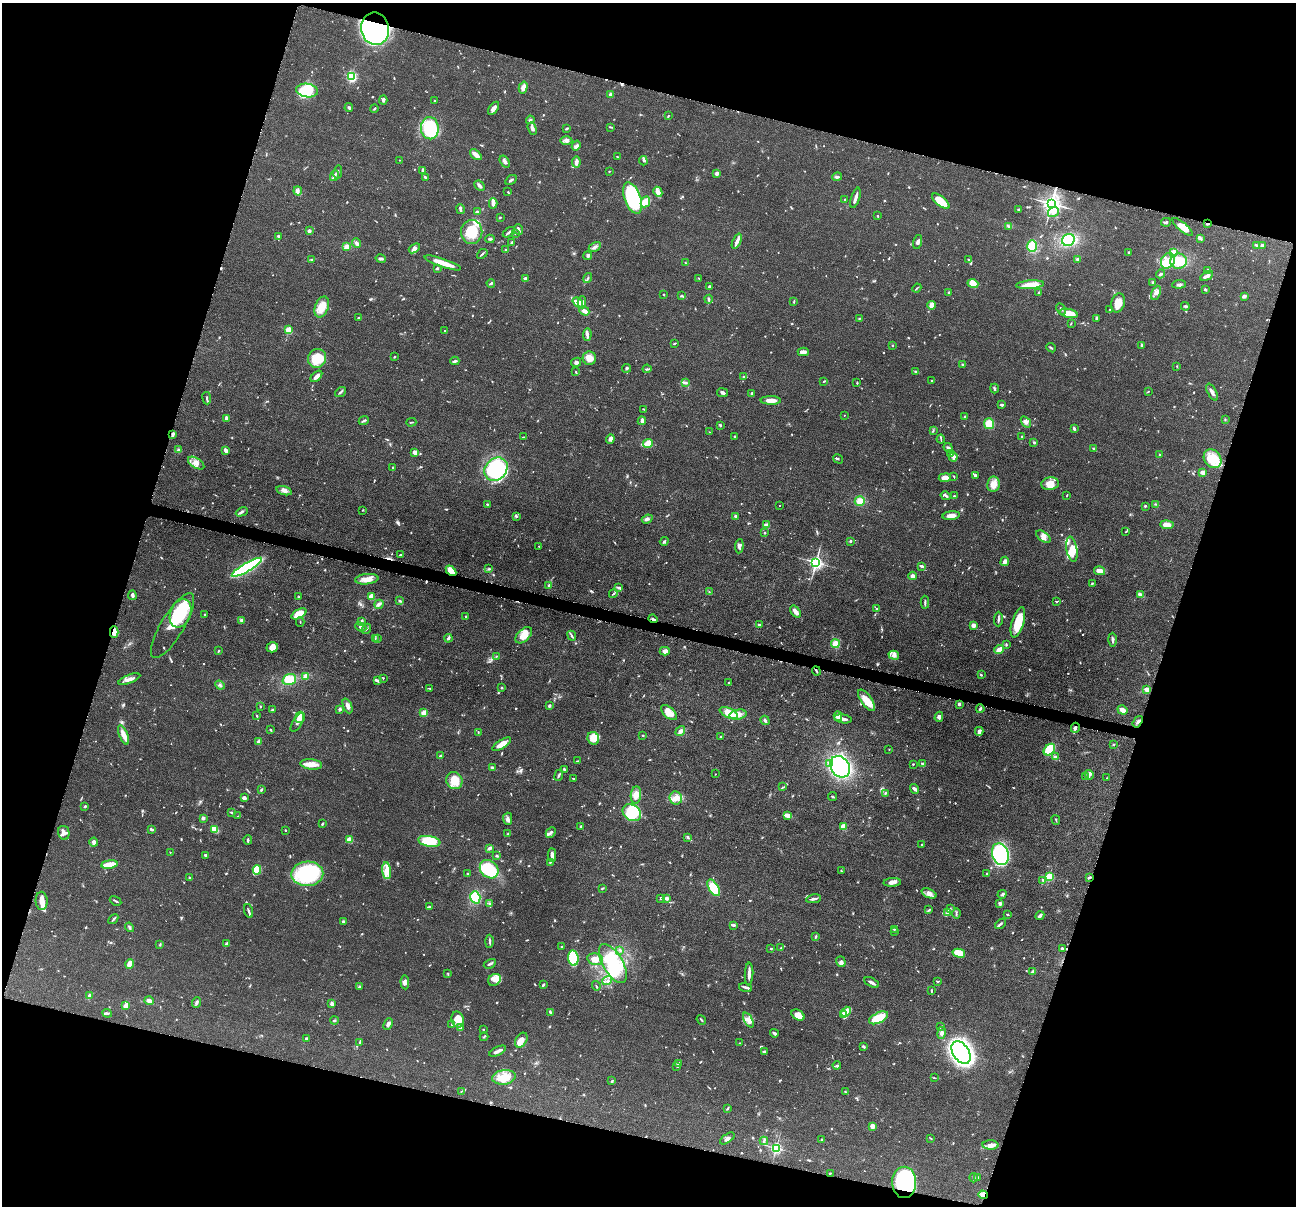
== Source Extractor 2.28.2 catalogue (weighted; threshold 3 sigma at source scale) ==
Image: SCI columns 5-5177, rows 255-5070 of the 5182 x 5200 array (HDU 1 of 3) = the unmasked area's bounding box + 8 px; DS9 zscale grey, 4 x 4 block average (1 PNG px = mean of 4 x 4 image px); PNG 1298 x 1208 px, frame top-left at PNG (2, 3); each listed source drawn as its Kron ellipse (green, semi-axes under 4 px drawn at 4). Shown black and unused: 34% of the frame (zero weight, under 4 of 8 exposures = <1% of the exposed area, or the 3 px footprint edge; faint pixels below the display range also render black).
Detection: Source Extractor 2.28.2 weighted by HDU 2 'WHT'. Background 0.0362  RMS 0.0035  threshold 0.0142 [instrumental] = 3 sigma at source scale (4.09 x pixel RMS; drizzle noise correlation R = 1.36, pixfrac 0.8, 0.05/0.05 arcsec/px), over >= 5 px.
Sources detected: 1050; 9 too faint to see at this stretch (4 x 4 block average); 4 inside a brighter object's white glare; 6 cosmic-ray / hot-pixel residue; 1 long thin detection or spike segment (spike, bleed or trail) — neither listed nor drawn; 19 coinciding with a brighter row at this scale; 69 inside a brighter listed object's ellipse — not listed separately; of the other 942, all 500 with FLUX_AUTO >= 1.39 (the completeness limit of this list) listed and drawn (442 fainter detections not listed), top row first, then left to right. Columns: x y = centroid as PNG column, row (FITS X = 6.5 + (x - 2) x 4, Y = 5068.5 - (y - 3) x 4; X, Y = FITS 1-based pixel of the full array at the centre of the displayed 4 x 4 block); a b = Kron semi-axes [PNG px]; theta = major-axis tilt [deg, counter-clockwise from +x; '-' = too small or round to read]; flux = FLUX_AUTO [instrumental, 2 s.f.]
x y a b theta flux
375 29 16 14 -80 490
352 76 3 2 - 180
523 87 6 4 73 9.1
307 90 11 7 -9 69
610 94 3 2 - 5.3
383 100 4 3 - 3.6
435 101 2 2 - 5
349 108 4 2 - 2.9
494 108 7 3 54 9.8
374 109 4 2 - 1.5
668 116 4 2 - 1.6
530 120 4 3 - 3.6
611 127 4 2 - 1.9
430 128 11 9 -85 120
532 128 6 3 -71 8.6
566 129 3 2 - 3
566 140 6 4 1 6.3
576 146 5 3 - 4.4
476 155 7 3 -42 19
617 157 3 2 - 1.5
400 160 2 2 - 2
505 161 6 3 -56 6.6
643 161 5 2 - 1.9
576 162 5 3 - 8.9
423 170 4 2 - 7.2
609 171 2 2 - 1.4
338 172 7 2 82 4
717 173 3 3 - 5.9
334 176 5 3 - 4.9
425 177 4 2 - 3.1
837 177 5 3 - 4.2
511 180 6 2 32 3.6
480 186 6 3 -43 5.6
298 191 4 3 - 4.4
508 192 2 2 - 1.5
658 192 5 3 - 14
632 198 16 8 -70 230
855 198 10 2 73 12
845 200 2 2 - 2.2
941 201 11 4 -39 43
645 202 6 4 63 22
493 203 5 3 - 7.7
1051 204 3 3 - 1500
460 209 5 2 - 6
1018 209 3 2 - 1.9
478 212 3 2 - 6.2
1053 212 6 5 - 11
878 216 2 2 - 1.6
500 217 2 2 - 2.2
1166 222 5 2 - 3.9
1207 224 3 2 - 2.5
1009 226 3 3 - 2.9
1183 227 13 4 -40 20
519 230 5 2 - 6
309 231 2 2 - 28
472 232 12 10 89 59
509 232 7 2 34 5.7
515 233 3 2 - 1.4
278 236 4 3 - 3.6
1201 238 4 3 - 3.3
490 239 4 2 - 3.2
1068 240 6 6 - 74
737 241 8 3 67 9.6
512 242 4 2 - 2
918 242 7 3 74 7.1
357 243 5 3 - 5.5
1257 245 3 2 - 3.5
1262 245 2 2 - 7.6
347 246 4 3 - 9.4
1032 246 6 5 - 38
595 247 6 3 30 6.4
414 248 6 4 39 7.2
506 250 3 2 - 1.5
1129 252 2 2 - 2.5
1174 252 4 3 - 11
482 254 6 2 42 2.8
588 256 4 2 - 3.1
312 259 3 2 - 1.7
381 259 5 2 - 4.4
968 259 3 2 - 1.6
1078 259 3 3 - 4.9
1168 261 8 6 59 18
1179 261 8 7 - 37
443 263 19 3 -19 36
685 263 2 2 - 1.5
437 268 2 2 - 3.2
1208 270 2 2 - 1.5
1161 274 4 2 - 2.7
1207 276 7 2 30 8
588 278 5 2 - 2.5
699 278 3 2 - 1.6
525 279 2 2 - 21
1153 282 4 2 - 1.9
491 283 4 2 - 3.6
973 284 5 4 - 24
1179 284 7 3 6 4.6
1030 285 14 4 4 29
710 287 4 2 - 2.1
917 288 5 2 - 1.9
1205 289 3 2 - 2.9
949 292 3 2 - 1.9
1039 292 2 2 - 2.1
1156 293 7 3 64 7.4
664 294 2 2 - 1.6
682 296 4 2 - 2.1
1244 296 3 2 - 9.1
709 299 4 3 - 3.4
794 301 3 2 - 2.1
578 302 6 3 -37 13
582 302 6 3 -90 5.7
1118 303 10 6 73 25
932 305 4 3 - 15
1185 306 4 2 - 3
322 307 11 6 71 32
1061 309 6 2 -62 3.4
1110 310 4 2 - 3.5
584 311 5 3 - 12
1069 313 9 4 -12 29
358 318 2 2 - 1.6
859 318 3 2 - 1.7
1096 318 3 2 - 4
1071 323 3 2 - 1.5
288 330 2 2 - 110
445 331 2 2 - 1.6
587 335 6 3 86 5.9
674 343 4 2 - 2.1
893 345 2 2 - 1.5
1142 345 4 2 - 2.6
1051 348 5 2 - 2.5
803 352 5 3 - 14
394 357 3 2 - 1.5
317 358 9 9 - 36
589 358 7 6 - 21
455 361 4 3 - 3.1
576 362 5 4 - 4.7
963 364 3 2 - 2.1
1177 366 3 2 - 1.5
627 368 4 2 - 2.6
647 369 4 2 - 2.5
576 372 2 2 - 1.9
916 372 3 2 - 4.4
316 376 7 2 44 12
744 377 3 2 - 3.1
932 380 2 2 - 1.4
824 381 4 2 - 1.4
686 383 4 2 - 2.8
857 383 3 2 - 1.6
994 388 5 2 - 2.8
1148 391 3 2 - 1.6
341 392 6 2 39 3.4
1212 392 9 3 -62 7.5
722 393 5 3 - 4.6
752 393 2 2 - 11
207 398 6 2 -84 2.7
771 400 10 3 -1 18
1002 405 2 2 - 5.9
643 409 3 2 - 1.5
844 415 2 2 - 1.7
965 417 3 2 - 2.8
226 418 4 2 - 6.7
1225 419 3 2 - 1.4
364 421 5 2 - 2.6
642 421 4 2 - 5.3
411 422 5 2 - 1.9
1026 422 6 3 -54 6
989 424 5 5 - 38
720 425 3 2 - 2.1
1074 429 3 2 - 6.3
933 431 3 2 - 1.7
709 432 3 2 - 1.4
173 434 3 2 - 4.8
735 436 3 2 - 2.1
1022 436 2 2 - 7.5
523 437 2 2 - 1.9
610 439 5 4 - 5.4
941 439 4 2 - 1.7
1034 442 3 3 - 2.3
648 444 5 3 - 52
948 448 5 3 - 3.9
1094 449 4 2 - 2.3
178 450 2 2 - 5.2
225 450 4 3 - 6.2
415 452 3 2 - 11
951 454 3 2 - 2.1
1160 454 2 2 - 1.9
953 457 5 3 - 4.2
838 459 5 2 - 2.9
1213 459 10 8 -53 40
196 463 9 5 -32 12
393 468 4 2 - 1.8
496 469 13 10 46 220
1203 472 3 2 - 13
954 476 3 2 - 1.4
975 476 3 2 - 4.8
945 478 6 4 8 12
993 484 7 6 - 18
1050 484 9 6 7 26
284 491 8 4 -16 8.2
946 496 5 2 - 3.5
954 496 2 2 - 2.6
1067 496 3 2 - 1.8
860 501 5 4 - 17
487 504 3 2 - 1.9
1156 504 3 2 - 1.9
780 505 2 2 - 1.6
1145 506 2 2 - 2.6
362 510 2 2 - 1.5
242 512 6 3 26 4.3
517 516 3 2 - 2
736 516 3 2 - 4.1
951 516 8 4 7 12
647 519 5 3 - 4.8
766 525 4 2 - 3.2
1167 525 7 4 -5 16
1126 531 3 2 - 1.8
765 533 2 2 - 1.6
1043 537 8 4 -37 9.8
664 541 4 2 - 3.4
850 541 2 2 - 4.8
539 546 2 2 - 1.4
739 546 7 4 85 6.2
1072 549 13 5 -79 20
400 555 3 2 - 2.1
1005 561 5 3 - 9.9
816 562 2 2 - 730
922 566 4 2 - 3.7
247 567 17 3 30 350
488 569 3 2 - 2.2
451 571 6 3 -47 25
1100 571 5 3 - 21
913 576 4 4 - 5
367 579 12 5 6 17
1092 584 4 2 - 2.2
549 585 4 2 - 3.9
619 588 3 2 - 2.3
709 591 3 2 - 1.4
613 594 5 2 - 2.5
132 595 4 3 - 5.7
1140 595 3 2 - 14
299 597 3 2 - 1.6
371 597 4 2 - 27
400 601 4 2 - 1.8
925 602 6 2 -89 3.4
1056 602 2 2 - 1.4
379 604 5 3 - 6.9
876 609 2 2 - 2.2
796 612 7 3 -53 13
180 613 15 10 69 120
205 614 2 2 - 1.6
299 614 8 4 29 41
466 616 2 2 - 1.7
653 619 4 2 - 3.2
998 619 7 2 89 4.3
242 620 4 3 - 4.2
361 621 3 2 - 6.1
300 622 4 2 - 1.4
1018 622 15 6 73 41
759 625 2 2 - 7.5
973 625 3 3 - 12
172 626 37 11 59 59
361 627 6 3 -26 4.8
366 629 5 2 - 2.4
114 632 6 4 88 25
524 635 10 6 45 26
572 636 5 2 - 3
375 638 3 2 - 1.5
378 638 2 2 - 1.5
448 638 4 3 - 3.9
1112 640 7 2 -89 4.7
835 644 4 4 - 16
1006 644 3 2 - 2.5
272 647 6 5 - 14
999 650 5 2 - 22
218 651 4 2 - 1.6
665 651 5 4 - 7.2
894 655 5 4 - 7.1
496 656 3 2 - 1.5
816 671 4 2 - 2.9
981 675 2 2 - 2
306 676 4 3 - 11
383 678 2 2 - 1.7
129 679 11 3 21 11
289 680 7 5 19 31
378 681 4 2 - 4.7
729 683 2 2 - 1.5
220 685 5 2 - 3.4
429 688 4 2 - 1.6
501 688 3 2 - 1.8
1147 689 2 2 - 58
866 700 12 5 -54 29
959 704 3 2 - 4.1
347 706 8 4 -68 7.6
549 706 3 2 - 4.1
260 707 2 2 - 1.6
272 709 3 2 - 1.7
340 709 3 3 - 4.6
980 709 4 2 - 5
1122 710 5 3 - 13
424 713 2 2 - 71
669 713 10 5 -41 23
729 713 10 5 -25 30
738 715 8 5 11 14
257 716 3 2 - 1.7
838 716 5 4 - 13
300 717 5 5 - 14
939 717 5 4 - 6.5
843 719 9 2 -9 11
765 720 5 2 - 3.9
297 722 10 4 61 9
1138 722 6 3 55 5.3
1075 728 5 2 - 6.3
270 730 2 2 - 2.2
680 731 5 3 - 8.5
979 731 4 3 - 6.5
478 732 2 2 - 1.4
123 735 10 4 -69 18
643 735 2 2 - 1.8
721 737 3 2 - 1.7
593 738 6 5 - 27
259 741 3 2 - 8.8
502 744 10 3 32 18
1113 744 3 2 - 1.5
889 749 2 2 - 1.6
1049 750 6 4 46 60
440 756 2 2 - 2.8
1055 757 3 2 - 5.7
577 761 3 2 - 1.5
830 763 4 2 - 4.2
311 764 11 5 -6 22
913 764 2 2 - 1.9
922 764 4 2 - 1.6
840 767 11 9 -58 350
492 768 3 3 - 3.2
564 769 2 2 - 3.8
715 774 2 2 - 2
559 775 6 2 68 3.2
1089 775 5 4 - 5.7
1086 777 2 2 - 1.6
1107 778 2 2 - 1.5
573 779 4 2 - 2.3
454 781 9 8 - 37
783 787 3 2 - 1.5
914 789 5 3 - 5.3
261 790 4 2 - 2
885 793 3 2 - 2
636 795 8 5 82 16
833 797 4 2 - 2.7
244 798 3 3 - 7.6
676 798 7 6 - 13
85 806 3 2 - 2.7
232 812 4 2 - 2.2
632 813 10 8 -35 86
788 815 4 2 - 21
238 816 3 2 - 1.4
203 818 2 2 - 23
508 819 6 4 -89 6.7
1056 820 5 2 - 1.9
322 824 3 2 - 2.3
581 826 2 2 - 3.3
843 827 2 2 - 78
151 829 4 2 - 3.2
215 829 4 3 - 21
285 830 2 2 - 1.7
551 832 6 3 45 4.3
64 833 7 5 -76 11
508 834 2 2 - 1.4
688 837 3 2 - 1.9
350 839 2 2 - 80
248 840 4 2 - 3
429 841 11 5 -10 68
94 842 4 3 - 6.2
922 844 2 2 - 1.9
490 848 3 2 - 6.3
170 852 2 2 - 2.1
1000 854 11 8 -73 440
206 855 2 2 - 3.9
552 855 7 4 -87 8
497 856 2 2 - 3.4
550 862 3 2 - 1.8
110 864 8 3 8 38
489 869 10 8 -42 100
257 870 5 3 - 61
841 870 2 2 - 1.4
387 871 8 4 -84 22
987 873 2 2 - 1.5
307 874 16 12 2 180
467 874 3 2 - 1.6
1049 877 2 2 - 180
189 878 2 2 - 2.2
1089 878 4 2 - 2.5
1043 880 3 2 - 1.7
892 882 9 3 3 8.8
602 888 4 2 - 1.9
714 888 9 5 -58 69
929 893 8 4 -23 8.8
1002 894 4 2 - 3.9
475 897 6 5 - 56
661 898 2 2 - 1.9
667 898 2 2 - 24
813 899 7 2 9 6.5
42 901 9 6 -87 16
116 901 6 2 -29 3
489 903 4 2 - 2.2
1000 903 3 2 - 6.7
430 907 4 2 - 5.4
950 909 3 2 - 1.4
929 910 4 2 - 1.5
249 911 7 2 -72 4.8
947 912 4 3 - 3.3
956 913 5 2 - 2.1
1007 914 2 2 - 2.4
1040 916 4 2 - 6.3
113 919 6 2 50 3.2
343 921 2 2 - 12
1000 924 6 3 42 4.1
733 925 4 2 - 4.5
129 927 5 3 - 3.1
894 929 3 2 - 1.5
895 932 2 2 - 1.9
816 936 4 2 - 2.7
489 941 6 2 89 3.7
160 944 4 2 - 1.9
226 944 4 2 - 5
562 947 2 2 - 7.5
781 948 3 2 - 1.6
771 949 3 2 - 1.6
1062 949 3 2 - 4.3
620 950 2 2 - 2.9
959 953 6 4 -14 31
573 958 7 5 -82 82
595 959 8 5 -12 17
841 962 5 4 - 6.9
613 963 22 10 -59 92
129 964 5 3 - 13
490 964 6 2 28 4.7
1032 972 2 2 - 1.4
448 974 2 2 - 1.5
749 974 11 2 88 10
494 980 7 5 35 10
607 981 5 3 - 4.1
937 981 3 2 - 2
405 982 7 3 -86 6.4
872 982 8 2 -28 10
543 985 3 2 - 3.4
596 986 5 2 - 1.6
359 987 4 2 - 3
746 987 7 2 -15 4.9
931 991 3 2 - 2
89 996 4 2 - 3.6
149 1001 5 3 - 9.2
196 1002 5 3 - 4.4
332 1004 4 3 - 7.7
126 1006 4 3 - 15
550 1012 4 2 - 2.9
846 1012 5 4 - 8.2
107 1013 5 2 - 4.6
844 1014 3 3 - 9.3
798 1015 7 5 -33 17
879 1018 10 5 25 56
334 1020 4 2 - 2.6
458 1020 8 6 -74 26
701 1020 5 2 - 2.1
748 1020 8 4 -63 11
388 1024 6 3 65 6.9
452 1025 4 2 - 1.8
941 1027 3 2 - 1.7
461 1028 3 3 - 7.7
483 1029 2 2 - 1.7
774 1033 4 2 - 3.4
942 1033 6 4 80 5.3
484 1037 4 2 - 1.6
307 1038 3 3 - 2.8
521 1040 8 5 59 13
359 1043 3 2 - 1.9
740 1043 2 2 - 1.7
863 1047 3 2 - 3.1
498 1051 9 2 26 8.6
764 1052 3 2 - 2.7
961 1052 12 8 -56 860
678 1063 3 3 - 3.3
837 1065 4 2 - 2.1
677 1066 2 2 - 1.9
504 1077 12 7 9 40
934 1078 4 2 - 1.6
611 1081 3 2 - 1.7
462 1091 3 2 - 1.7
845 1092 2 2 - 1.7
727 1109 3 2 - 2
872 1126 4 4 - 8.9
727 1138 8 3 36 6
931 1138 3 2 - 1.5
822 1139 3 2 - 1.8
764 1141 4 3 - 3.1
990 1145 8 4 -3 10
776 1148 2 2 - 370
830 1173 2 2 - 1.8
977 1177 2 2 - 2.6
974 1178 5 2 - 2.6
904 1182 16 12 -89 220
983 1195 5 3 - 6.8
Overlapping masked pixels (flux is a lower limit): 10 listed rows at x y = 375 29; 1207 224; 451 571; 653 619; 114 632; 1075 728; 1089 878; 1062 949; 904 1182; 983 1195
Diffuse or blended objects may show on this block-average render without a row.